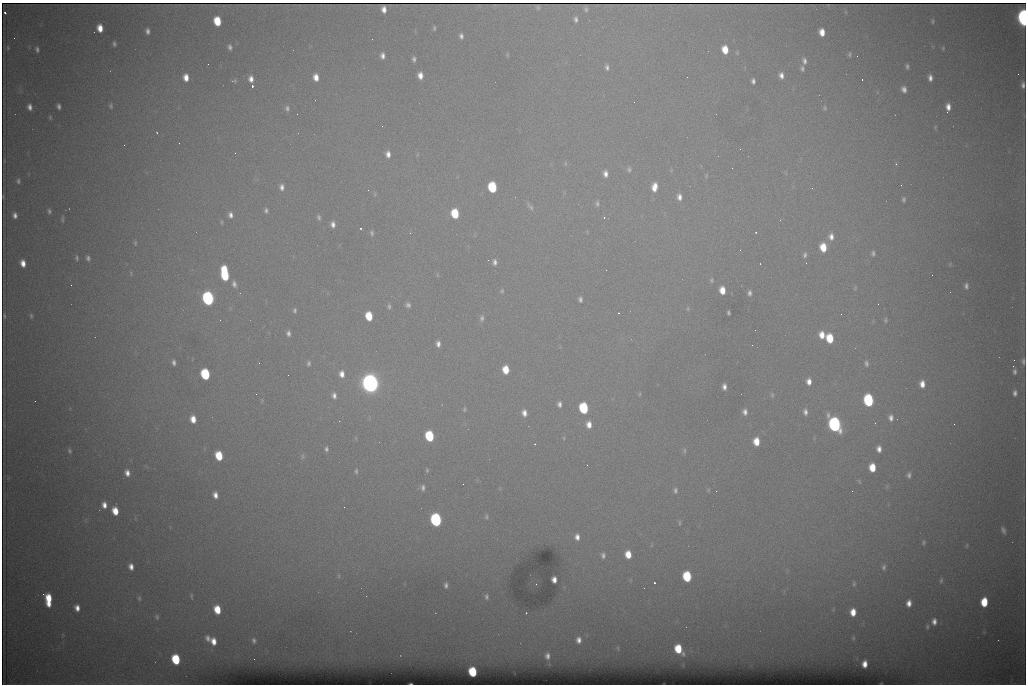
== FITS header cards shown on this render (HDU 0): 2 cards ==
NAXIS1  =                 1024 /fastest changing axis
NAXIS2  =                  682 /next to fastest changing axis

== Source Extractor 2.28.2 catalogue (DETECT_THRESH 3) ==
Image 1024 x 682 px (HDU 0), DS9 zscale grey, 1 PNG px = 1 image px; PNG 1028 x 686 px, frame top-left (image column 1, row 682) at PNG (2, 3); no overlay
Background 6790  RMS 56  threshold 168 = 3 sigma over >= 5 px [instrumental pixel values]
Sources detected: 234; all 234 listed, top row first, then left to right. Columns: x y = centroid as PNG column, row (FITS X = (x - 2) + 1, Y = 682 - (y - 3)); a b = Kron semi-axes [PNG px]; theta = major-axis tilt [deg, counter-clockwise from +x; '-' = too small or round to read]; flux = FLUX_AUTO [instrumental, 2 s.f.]
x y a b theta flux
538 7 4 3 - 6.6e+03
384 9 7 5 -86 2.4e+04
586 9 4 3 - 7.3e+03
5 12 3 3 - 8.1e+03
1023 18 10 5 -86 1.4e+06
576 19 6 4 -83 1.1e+04
217 21 7 5 -79 1.2e+05
933 21 6 3 78 5.6e+03
100 28 7 5 -79 4.7e+04
434 28 5 3 - 5.5e+03
147 31 5 4 - 1.4e+04
822 32 7 5 -80 4.4e+04
461 36 6 4 -78 1.2e+04
114 44 5 4 - 8.3e+03
230 47 5 4 - 1.1e+04
8 48 6 4 -88 5.0e+03
943 48 6 4 90 4.9e+03
37 49 6 5 - 1.0e+04
725 50 7 5 -79 6.7e+04
850 54 6 4 81 6.8e+03
507 55 7 3 -82 4.0e+03
382 56 6 4 -85 1.8e+04
857 56 2 2 - 1.4e+03
414 59 6 4 -89 1.1e+04
804 61 8 6 -79 1.5e+04
208 64 2 2 - 2.9e+03
907 66 5 3 - 8.2e+03
607 67 8 5 -83 1.2e+04
802 68 6 5 - 9.4e+03
1018 74 2 2 - 1.4e+04
420 75 6 5 - 3.1e+04
781 75 7 5 -79 2.1e+04
186 77 7 5 -85 3.7e+04
316 77 7 5 -79 3.5e+04
930 78 6 4 -86 1.9e+04
251 79 7 5 -82 2.5e+04
862 79 2 2 - 4.4e+03
234 81 7 5 11 6.5e+03
753 81 5 4 - 1.1e+04
1023 85 8 4 -89 1.4e+04
252 86 3 3 - 9.1e+04
904 89 7 5 -68 1.9e+04
59 106 5 4 - 1.2e+04
111 106 7 5 86 7.3e+03
30 107 7 5 -78 1.9e+04
948 107 9 5 84 3.1e+04
287 108 7 6 - 1.1e+04
825 108 6 5 - 6.0e+03
297 114 2 2 - 2.3e+03
50 117 6 4 -64 4.8e+03
382 126 2 2 - 1.8e+03
935 127 5 4 - 4.5e+03
157 132 3 2 - 3.2e+03
179 143 2 2 - 4.1e+03
124 145 2 2 - 1.7e+03
740 149 2 2 - 2.9e+03
388 154 8 6 -84 2.3e+04
565 163 6 4 -72 5.0e+03
896 164 4 4 - 3.9e+03
629 169 7 6 - 8.9e+03
605 174 7 5 -81 2.1e+04
706 175 8 4 82 5.0e+03
18 181 7 5 -81 9.2e+03
901 185 2 2 - 2.0e+03
282 187 8 6 -85 1.8e+04
492 187 7 6 - 2.8e+05
654 187 10 6 83 4.4e+04
812 188 3 2 - 4.2e+03
368 190 2 2 - 8.9e+03
679 197 9 6 -86 2.3e+04
903 199 6 4 89 8.4e+03
597 203 8 5 -86 1.0e+04
530 206 13 5 -50 1.4e+04
266 210 6 5 - 9.4e+03
49 211 5 4 - 8.3e+03
455 213 7 6 - 1.6e+05
15 215 6 4 -77 1.7e+04
230 215 7 5 -81 1.7e+04
319 217 7 5 -78 8.8e+03
604 218 3 3 - 4.1e+03
62 219 9 4 86 6.9e+03
780 220 3 3 - 2.8e+03
222 222 7 3 -82 4.8e+03
333 224 7 5 -85 1.9e+04
361 229 3 2 - 3.8e+03
756 232 3 3 - 4.4e+03
372 233 7 5 -75 8.8e+03
831 237 10 7 -87 2.7e+04
135 243 7 4 81 6.2e+03
823 247 8 6 -80 8.3e+04
873 253 6 4 90 9.3e+03
805 255 9 6 83 1.4e+04
77 258 7 4 -85 7.2e+03
88 258 7 5 -72 1.1e+04
488 260 2 2 - 2.2e+03
495 262 8 6 -84 1.5e+04
23 263 7 5 -75 3.5e+04
760 264 2 2 - 2.1e+03
131 273 7 4 81 5.3e+03
225 274 12 6 -82 2.6e+05
711 280 6 5 - 6.5e+03
234 284 8 5 -74 1.5e+04
71 285 2 2 - 7.2e+03
966 286 8 5 -86 1.3e+04
855 288 6 4 70 5.0e+03
722 290 7 5 -81 5.0e+04
502 291 6 5 - 6.2e+03
749 293 7 5 -89 1.2e+04
208 298 8 6 -78 1.1e+06
580 299 5 4 - 1.1e+04
408 305 6 6 - 1.3e+04
389 306 7 5 -87 8.7e+03
688 309 6 4 -80 5.3e+03
295 310 6 4 -87 7.7e+03
728 312 5 3 - 6.7e+03
619 313 3 2 - 2.5e+03
841 314 2 2 - 2.5e+03
4 316 5 2 - 5.9e+03
31 316 6 4 -89 6.3e+03
369 316 7 5 -80 1.1e+05
482 318 9 6 81 1.2e+04
885 320 7 5 90 6.8e+03
288 333 6 4 -86 1.3e+04
822 335 8 6 -74 4.6e+04
830 338 7 5 -84 1.2e+05
438 344 7 5 -89 1.8e+04
752 345 3 2 - 4.5e+03
1014 360 2 2 - 2.3e+03
1023 361 8 4 -84 9.9e+03
174 362 5 3 - 1.1e+04
259 363 2 2 - 1.9e+03
309 363 7 5 84 9.5e+03
866 363 7 5 -83 1.0e+04
1013 366 2 2 - 1.9e+04
506 370 7 5 -82 7.5e+04
1015 372 7 5 86 1.1e+04
205 374 7 6 - 3.2e+05
342 374 9 7 -83 3.0e+04
288 375 2 2 - 1.5e+03
809 381 8 6 -84 2.9e+04
370 383 10 8 -75 2.7e+06
922 384 7 5 -88 3.4e+04
724 387 6 4 89 1.7e+04
1015 393 7 5 89 1.5e+04
256 394 2 2 - 1.4e+03
640 394 6 4 89 4.0e+03
334 395 9 7 -77 1.9e+04
772 395 7 5 90 7.3e+03
868 400 8 6 -82 4.8e+05
559 404 6 4 -84 1.4e+04
584 408 7 6 - 3.2e+05
464 409 6 4 80 5.7e+03
745 412 7 6 - 1.7e+04
805 412 8 6 -82 1.8e+04
524 413 7 6 - 2.5e+04
891 418 8 6 -85 1.8e+04
193 419 7 5 -78 4.3e+04
339 421 2 2 - 1.9e+03
875 423 2 2 - 2.1e+03
589 424 7 5 -85 3.1e+04
835 424 9 7 -71 1.3e+06
954 424 2 2 - 9.4e+03
429 436 7 6 - 2.6e+05
356 438 6 4 -71 4.1e+03
564 438 5 3 - 3.4e+03
756 441 7 5 -88 6.2e+04
535 444 3 2 - 7.7e+03
326 449 6 5 - 9.9e+03
879 449 7 5 -85 2.3e+04
684 450 7 4 -85 7.2e+03
69 451 7 5 -76 8.2e+03
219 456 7 6 - 1.3e+05
302 456 8 4 81 7.6e+03
587 465 3 2 - 3.6e+03
872 467 7 5 -86 7.8e+04
427 470 5 4 - 5.0e+03
356 471 7 4 85 7.1e+03
127 473 7 5 -78 2.4e+04
909 475 8 6 83 1.2e+04
859 481 7 4 -65 6.2e+03
423 488 8 5 -90 1.2e+04
675 490 7 4 -86 1.0e+04
708 490 6 4 88 4.7e+03
716 491 2 2 - 2.2e+03
852 491 2 2 - 1.6e+03
215 495 7 5 -76 2.6e+04
104 505 7 5 -79 2.7e+04
344 507 3 2 - 3.9e+03
115 511 7 5 -74 6.3e+04
486 517 6 5 - 6.2e+03
436 520 8 6 -79 8.5e+05
679 523 7 3 -90 5.2e+03
1003 530 8 5 -66 1.2e+04
577 537 7 6 - 2.3e+04
924 542 7 5 61 6.8e+03
967 545 6 3 89 3.7e+03
628 554 7 5 -81 6.0e+04
603 555 8 6 -83 1.3e+04
131 567 6 5 - 2.5e+04
884 567 8 6 78 1.1e+04
339 576 6 4 89 4.9e+03
687 576 7 6 - 2.3e+05
554 580 6 4 -84 2.5e+04
941 580 6 5 - 6.5e+03
654 583 3 3 - 9.5e+04
854 584 6 4 88 6.3e+03
446 585 9 6 -87 1.5e+04
43 594 3 2 - 1.1e+04
191 596 7 4 -81 5.7e+03
486 597 9 7 -74 1.5e+04
139 598 8 5 -72 8.8e+03
48 599 12 5 -87 1.1e+05
984 602 7 5 86 1.2e+05
909 603 6 5 - 2.7e+04
77 608 7 5 -77 2.7e+04
217 610 7 5 -75 8.6e+04
853 612 7 5 -89 4.9e+04
526 613 2 2 - 2.8e+03
157 617 7 6 - 9.5e+03
934 622 9 7 90 2.4e+04
927 627 7 5 -90 7.6e+03
853 638 5 4 - 4.1e+03
208 639 7 5 -63 1.5e+04
254 640 5 3 - 8.3e+03
579 640 9 7 -89 2.5e+04
214 641 7 5 -73 3.6e+04
618 648 7 5 -72 6.2e+03
678 649 8 6 -60 1.2e+05
547 656 8 6 -87 1.9e+04
176 659 7 6 - 2.2e+05
254 659 2 2 - 4.4e+03
865 664 6 4 87 3.3e+04
473 672 7 5 -78 2.0e+05
411 684 3 2 - 2.9e+03
At the frame edge (FLAGS 8, measured only in part): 2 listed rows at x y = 1023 18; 411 684

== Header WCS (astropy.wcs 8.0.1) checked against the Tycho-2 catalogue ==
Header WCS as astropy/WCSLIB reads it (CRVAL/CRPIX/CD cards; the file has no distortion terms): RA---TAN/DEC--TAN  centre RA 07:06:07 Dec +31:10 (106.53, +31.16 deg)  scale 1.43 arcsec/px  FOV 24.4' x 16.3'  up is -93 deg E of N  parity flipped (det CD > 0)
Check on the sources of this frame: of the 60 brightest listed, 10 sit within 2.1 arcsec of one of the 15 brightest Tycho-2 stars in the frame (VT <= 12.35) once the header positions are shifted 0.42 arcsec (0.42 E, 0.02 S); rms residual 0.91 arcsec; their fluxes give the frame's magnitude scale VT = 25.53 - 2.5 log10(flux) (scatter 0.27 mag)
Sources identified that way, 10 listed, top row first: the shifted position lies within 2.1 arcsec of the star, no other Tycho-2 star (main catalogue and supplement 1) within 4.2 arcsec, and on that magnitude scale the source's flux lands within +1.5 / -3 mag of the star's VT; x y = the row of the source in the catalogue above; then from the Tycho-2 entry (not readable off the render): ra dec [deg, ICRS J2000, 3 dp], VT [Tycho-2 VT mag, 2 dp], TYC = Tycho-2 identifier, HIP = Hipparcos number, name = IAU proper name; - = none
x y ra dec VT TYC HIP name
1023 18 106.369 +31.359 8.79 2438-636-1 - -
492 187 106.458 +31.151 12.35 2438-728-1 - -
208 298 106.516 +31.041 10.39 2438-398-1 - -
205 374 106.551 +31.041 11.84 2438-663-1 - -
370 383 106.552 +31.106 9.20 2438-180-1 - -
868 400 106.550 +31.305 11.61 2438-184-1 - -
584 408 106.559 +31.192 11.79 2438-1039-1 - -
835 424 106.562 +31.292 10.01 2438-106-1 - -
436 520 106.614 +31.135 11.36 2438-550-1 - -
473 672 106.684 +31.152 11.76 2438-931-1 - -